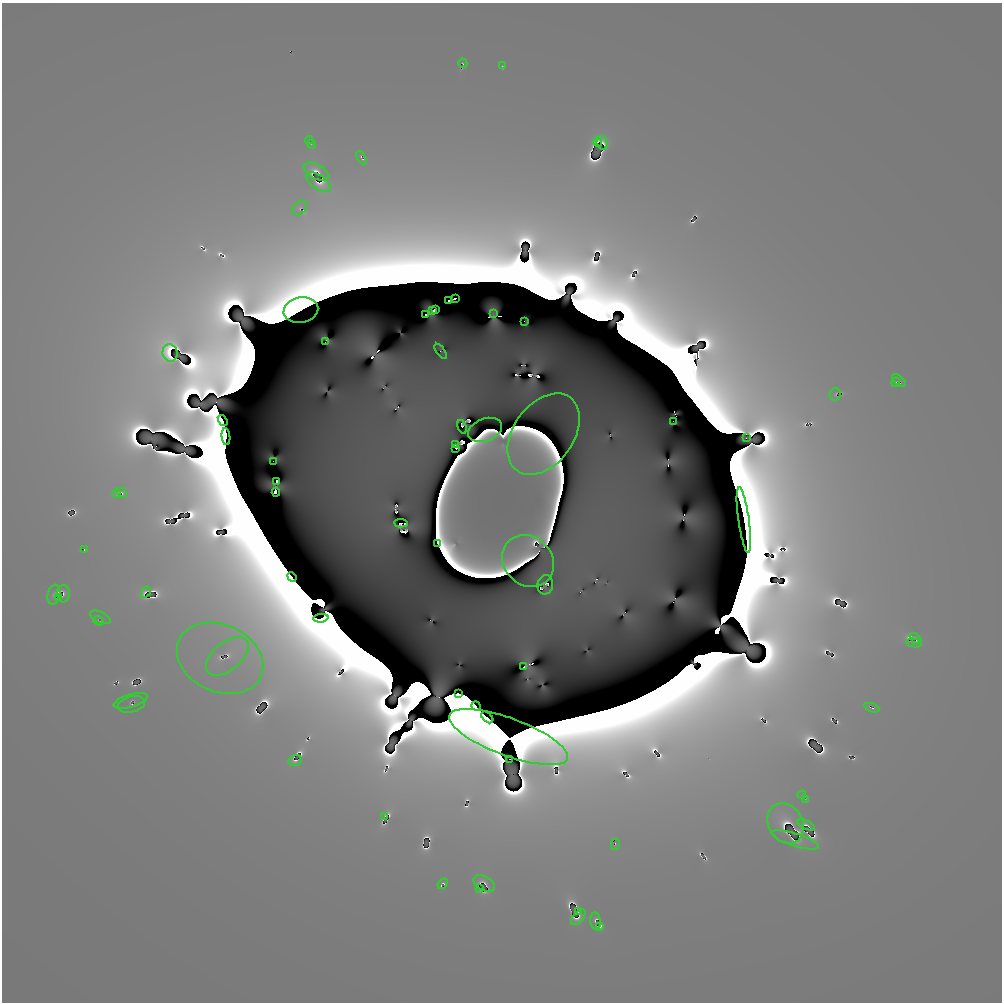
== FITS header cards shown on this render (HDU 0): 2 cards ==
NAXIS1  =                 1000 / length of data axis 1
NAXIS2  =                 1000 / length of data axis 2

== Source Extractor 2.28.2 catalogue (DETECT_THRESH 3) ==
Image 1000 x 1000 px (HDU 0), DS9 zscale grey, 1 PNG px = 1 image px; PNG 1004 x 1004 px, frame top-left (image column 1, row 1000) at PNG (2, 3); each listed source drawn as its Kron ellipse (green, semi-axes under 4 px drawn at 4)
Background 2.5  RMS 0.27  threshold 0.798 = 3 sigma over >= 5 px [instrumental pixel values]
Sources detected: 158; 78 with non-positive FLUX_AUTO (blend fragments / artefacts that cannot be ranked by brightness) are neither listed nor drawn; the other 80 listed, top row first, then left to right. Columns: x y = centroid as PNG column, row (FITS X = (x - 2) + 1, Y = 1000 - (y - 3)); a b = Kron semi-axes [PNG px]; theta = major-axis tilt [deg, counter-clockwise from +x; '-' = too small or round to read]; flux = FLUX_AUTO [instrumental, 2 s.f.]
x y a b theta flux
463 63 5 2 - 34
502 66 3 2 - 19
309 140 4 3 - 20
598 142 5 3 - 280
602 143 7 5 -73 1100
312 144 4 3 - 12
361 158 7 4 -60 150
316 171 13 7 -29 200
318 182 14 7 -35 150
299 208 8 6 46 71
455 299 4 2 - 580
449 301 2 2 - 670
301 310 17 13 10 91000
436 310 3 2 - 2100
433 311 3 2 - 1400
425 314 3 2 - 12000
493 314 4 3 - 32
524 321 2 2 - 1000
325 342 3 2 - 4100
441 351 9 3 -54 67
170 353 9 7 -80 57000
899 380 8 4 -41 41
896 382 5 3 - 48
835 395 6 5 - 9.5
223 420 6 4 -54 44000
673 421 2 2 - 110
462 427 7 3 -74 48000
485 430 17 11 21 6800
544 434 45 30 54 130000
226 437 8 3 -84 35000
746 438 2 2 - 170
456 444 3 2 - 1100
456 449 3 2 - 1100
273 461 2 2 - 260
277 482 3 2 - 730
276 492 4 3 - 300
117 493 5 3 - 58
122 493 5 3 - 65
744 520 33 5 -82 8200
401 523 7 3 -3 9500
437 543 3 3 - 160000
84 550 3 2 - 85
528 561 28 24 -45 39000
292 577 5 3 - 59000
545 585 10 8 79 570
146 592 6 4 55 1400
63 594 8 6 -90 93
54 595 10 6 76 66
58 597 3 2 - 540
100 617 11 5 -24 20
321 618 8 3 5 44000
98 621 5 3 - 13
915 638 7 3 -39 96
914 643 8 2 -9 0.58
227 656 25 14 40 510
220 658 45 33 -24 1400
524 667 3 2 - 440
458 693 2 2 - 72000
131 701 17 6 16 72
131 704 14 8 13 62
476 706 5 3 - 93000
872 708 8 3 -19 150
487 717 7 4 -43 54000
509 737 63 19 -20 1900
510 759 2 2 - 62
295 760 6 5 - 93
802 795 4 3 - 5.7
806 799 4 2 - 2.9
384 816 3 2 - 120
786 823 21 17 -58 470
806 825 9 3 -25 180
795 840 25 6 -17 76
615 844 6 2 77 26
484 883 12 7 -28 48
443 884 6 4 49 470
480 888 3 2 - 110
578 912 2 2 - 1300
578 917 9 5 49 280
596 921 9 5 -85 190
599 927 3 3 - 1900
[78 non-positive-flux detections neither listed nor drawn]